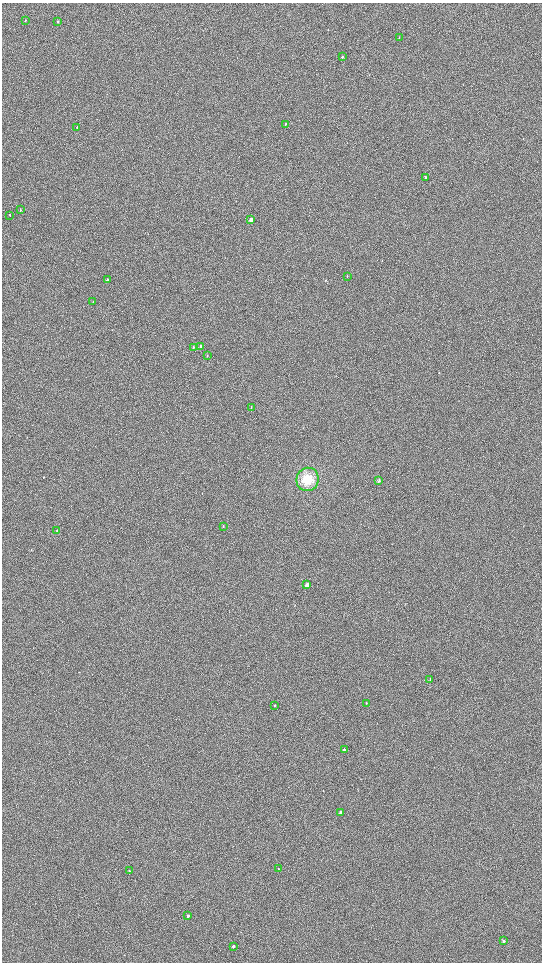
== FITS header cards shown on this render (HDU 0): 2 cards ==
NAXIS1  =                 1080 / length of data axis 1
NAXIS2  =                 1920 / length of data axis 2

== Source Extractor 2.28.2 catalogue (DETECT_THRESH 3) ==
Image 1080 x 1920 px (HDU 0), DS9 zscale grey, zoomed out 1/2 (1 PNG px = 2 x 2 image px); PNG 544 x 964 px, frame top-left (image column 1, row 1919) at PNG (2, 3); each listed source drawn as its Kron ellipse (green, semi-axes under 4 px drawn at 4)
Background 898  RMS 120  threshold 364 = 3 sigma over >= 5 px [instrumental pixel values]
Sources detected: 33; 1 cannot appear on this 1/2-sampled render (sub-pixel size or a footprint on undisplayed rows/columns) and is neither listed nor drawn; the other 32 listed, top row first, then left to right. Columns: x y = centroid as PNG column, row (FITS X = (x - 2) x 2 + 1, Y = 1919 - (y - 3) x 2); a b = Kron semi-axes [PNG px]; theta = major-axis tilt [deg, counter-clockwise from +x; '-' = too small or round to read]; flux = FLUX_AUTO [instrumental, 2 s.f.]
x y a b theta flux
26 20 3 2 - 10000
57 22 3 2 - 17000
399 37 2 2 - 6900
342 57 3 2 - 17000
285 124 3 2 - 13000
77 127 3 2 - 12000
426 178 3 2 - 27000
20 210 3 2 - 9600
10 215 3 2 - 9600
251 220 3 2 - 180000
347 276 3 2 - 9400
107 280 3 2 - 30000
93 302 3 2 - 10000
201 346 3 2 - 29000
193 347 3 2 - 17000
207 356 3 2 - 8800
251 408 3 2 - 8900
307 479 12 11 - 410000
379 480 3 2 - 40000
223 526 3 2 - 8900
57 531 2 2 - 8600
307 585 3 2 - 180000
430 679 3 2 - 19000
366 703 2 2 - 10000
275 705 3 2 - 18000
344 750 2 2 - 48000
341 812 2 2 - 41000
278 869 2 1 - 6300
129 871 2 2 - 19000
188 916 2 2 - 100000
503 941 2 2 - 44000
233 946 2 2 - 65000
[1 sub-pixel or undisplayed-footprint detection neither listed nor drawn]